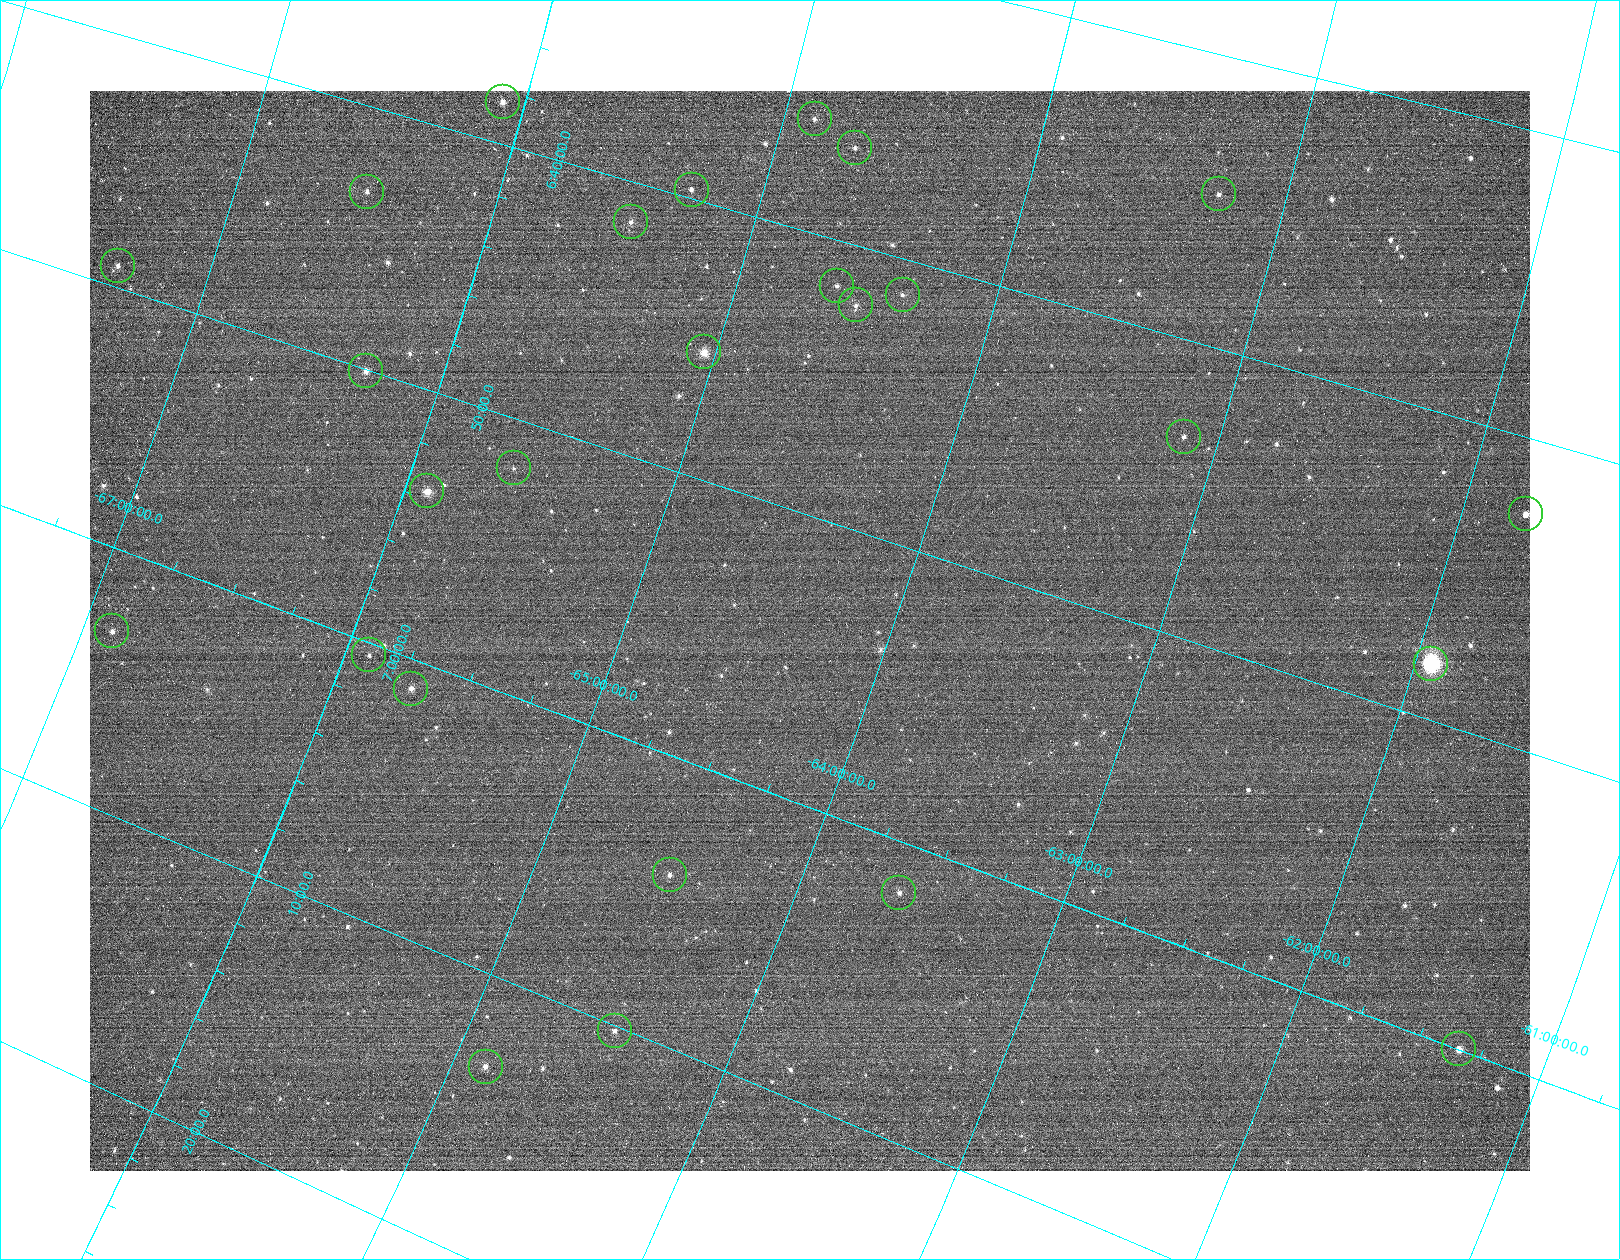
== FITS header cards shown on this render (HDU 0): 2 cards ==
NAXIS1  =                 1440
NAXIS2  =                 1080

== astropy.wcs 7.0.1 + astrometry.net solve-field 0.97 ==
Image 1440 x 1080 px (HDU 0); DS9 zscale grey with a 90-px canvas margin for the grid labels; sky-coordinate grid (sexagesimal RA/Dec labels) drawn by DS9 from the SOLVED WCS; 26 Tycho-2 reference stars matched to detected sources circled (green)
Header WCS: none
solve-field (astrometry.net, Tycho-2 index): SOLVED blind (the file carries no WCS)
Solved WCS: RA---TAN-SIP/DEC--TAN-SIP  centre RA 06:53:58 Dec -64:18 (103.49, -64.31 deg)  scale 14.2 arcsec/px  FOV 341.1' x 255.9'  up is -109 deg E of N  parity flipped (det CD > 0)
(file carries no celestial WCS; the grid is the blind solution)
Tycho-2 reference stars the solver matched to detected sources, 26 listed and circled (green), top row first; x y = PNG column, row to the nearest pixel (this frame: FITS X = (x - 90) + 1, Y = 1080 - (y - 91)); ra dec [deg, ICRS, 3 dp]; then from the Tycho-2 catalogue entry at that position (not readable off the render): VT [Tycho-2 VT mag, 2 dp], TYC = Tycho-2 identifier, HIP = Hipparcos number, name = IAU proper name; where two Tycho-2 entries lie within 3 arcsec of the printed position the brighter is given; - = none
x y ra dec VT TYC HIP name
503 102 99.606 -66.086 7.26 8907-1632-1 31742 -
815 119 98.978 -64.881 8.22 8903-1181-1 31512 -
855 148 99.139 -64.699 8.31 8903-1677-1 31580 -
692 190 99.923 -65.274 8.23 8903-377-1 31866 -
367 192 100.821 -66.501 8.12 8907-1151-1 32200 -
1219 194 98.696 -63.262 7.81 8899-176-1 31386 -
631 222 100.375 -65.469 7.94 8903-127-1 32035 -
118 266 102.283 -67.351 8.15 8907-1830-1 - -
837 286 100.411 -64.618 8.31 8903-1430-1 - -
903 295 100.317 -64.360 8.35 8903-1322-1 32011 -
856 305 100.531 -64.524 8.20 8903-1852-1 32079 -
704 352 101.355 -65.044 7.39 8903-32-1 32374 -
366 371 102.510 -66.293 7.08 8907-1200-1 32779 -
1184 437 100.820 -63.136 8.19 8899-802-1 32199 -
514 468 102.954 -65.620 8.53 8916-785-1 32950 -
427 491 103.435 -65.914 8.44 8920-1026-1 33107 -
1526 514 100.620 -61.756 7.24 8895-888-1 - -
112 631 105.798 -66.889 7.72 8920-1614-1 33993 -
369 655 105.116 -65.909 8.42 8920-1204-1 33733 -
1431 664 102.048 -61.941 3.26 8899-2202-1 32607 -
411 689 105.273 -65.706 7.38 8920-1052-1 33802 -
670 875 106.036 -64.490 7.49 8916-1051-1 34092 -
899 893 105.435 -63.620 8.21 8912-669-1 33857 -
615 1031 107.544 -64.459 7.70 8917-778-1 - -
1459 1049 104.999 -61.336 6.89 8908-1355-1 33690 -
486 1067 108.316 -64.873 7.33 8917-314-1 34901 -